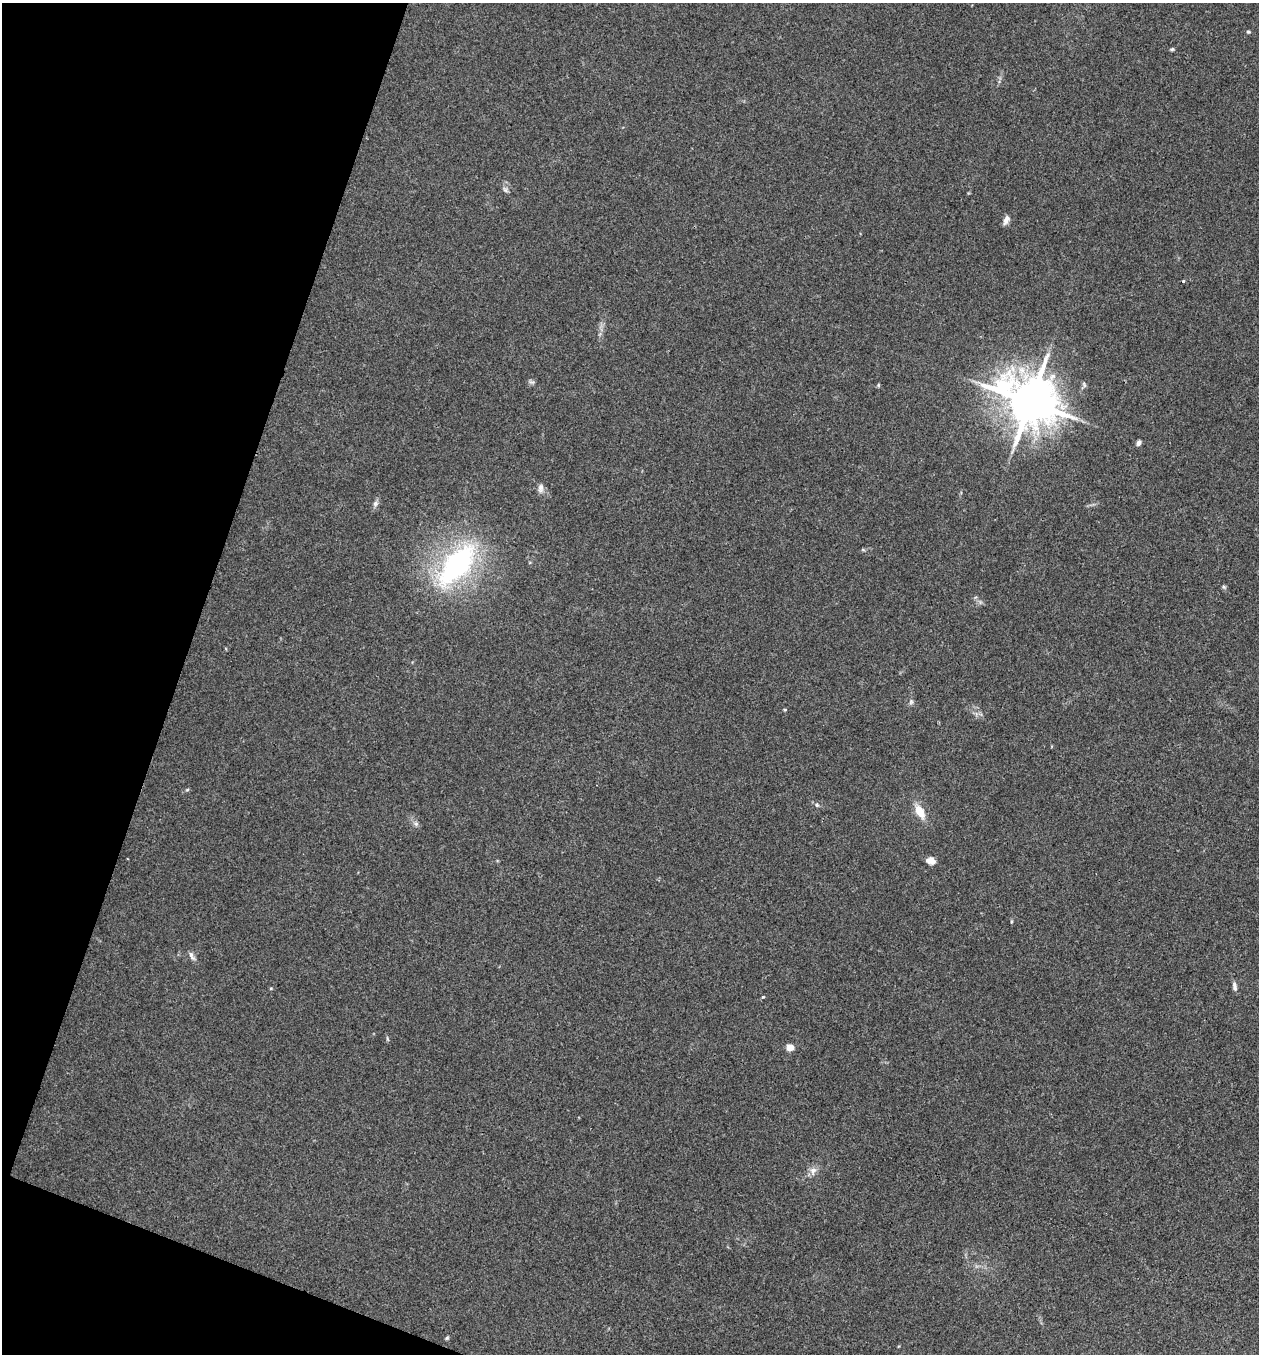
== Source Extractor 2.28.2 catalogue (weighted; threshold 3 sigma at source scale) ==
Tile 9 of 4 x 4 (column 1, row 3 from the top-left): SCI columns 136-1392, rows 1358-2709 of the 5429 x 5415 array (HDU 1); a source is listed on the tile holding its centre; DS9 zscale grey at full resolution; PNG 1261 x 1356 px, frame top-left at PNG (2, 3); no overlay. Shown black and unused: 17% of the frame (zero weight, under 3 of 4 exposures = <1% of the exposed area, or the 3 px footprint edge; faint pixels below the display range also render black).
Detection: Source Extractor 2.28.2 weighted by HDU 2 'WHT'; one run over the whole footprint, this tile lists its part. Background 0.1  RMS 0.0062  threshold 0.0278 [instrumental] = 3 sigma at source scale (4.5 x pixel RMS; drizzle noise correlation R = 1.50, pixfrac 1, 0.05/0.05 arcsec/px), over >= 5 px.
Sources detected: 25; all 25 listed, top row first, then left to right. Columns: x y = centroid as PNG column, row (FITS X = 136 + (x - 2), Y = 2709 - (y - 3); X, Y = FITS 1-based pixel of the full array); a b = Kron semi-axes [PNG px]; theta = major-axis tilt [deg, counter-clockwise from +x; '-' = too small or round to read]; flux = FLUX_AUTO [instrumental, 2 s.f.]
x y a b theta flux
1248 32 5 4 - 0.82
1172 49 5 4 - 1
505 190 8 5 -54 1.5
1006 220 12 6 68 2.9
1183 281 3 3 - 0.87
878 385 6 3 72 0.66
1030 402 18 13 -28 3200
1138 443 6 4 73 1.8
541 488 11 7 85 2.8
375 504 8 7 - 1.9
863 550 6 4 -19 0.69
457 565 53 26 50 110
911 702 8 5 70 1.4
785 710 5 3 - 0.6
187 790 6 3 19 0.74
817 805 5 5 - 0.91
920 812 17 9 -61 9.5
416 824 6 6 - 1.5
931 861 10 7 -16 4.4
192 956 15 5 -62 2.2
1234 986 11 5 -80 2.2
763 997 5 4 - 0.66
790 1047 5 4 - 13
813 1171 12 9 67 3.7
447 1338 6 4 45 0.8